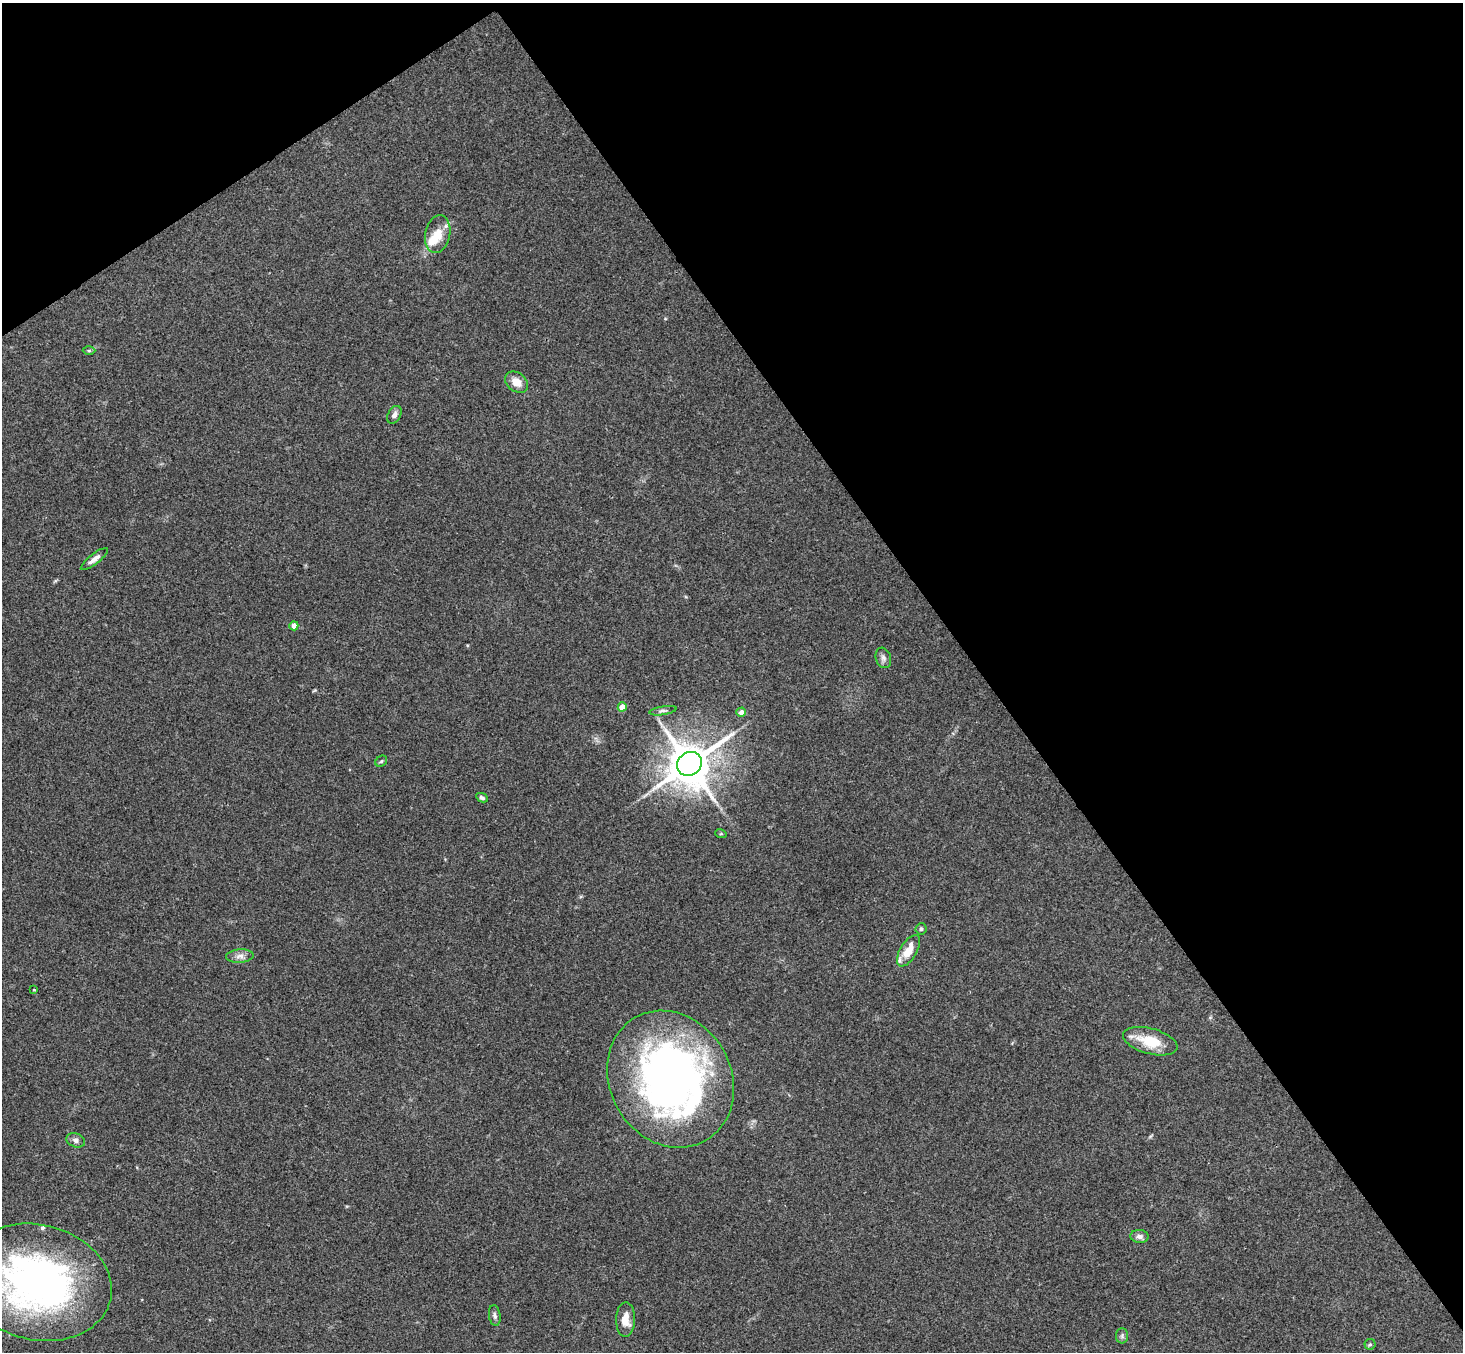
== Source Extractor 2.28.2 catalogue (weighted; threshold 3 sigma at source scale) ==
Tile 3 of 4 x 4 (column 3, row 1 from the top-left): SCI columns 2974-4434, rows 4383-5732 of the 5945 x 5925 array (HDU 1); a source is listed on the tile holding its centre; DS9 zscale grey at full resolution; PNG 1465 x 1354 px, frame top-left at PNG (2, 3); each listed source drawn as its Kron ellipse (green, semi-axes under 4 px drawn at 4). Shown black and unused: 37% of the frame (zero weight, under 3 of 4 exposures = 6% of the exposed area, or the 3 px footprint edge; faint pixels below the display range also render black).
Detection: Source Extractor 2.28.2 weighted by HDU 2 'WHT'; one run over the whole footprint, this tile lists its part. Background 0.218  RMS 0.0084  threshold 0.0379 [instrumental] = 3 sigma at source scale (4.5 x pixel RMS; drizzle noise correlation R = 1.50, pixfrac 1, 0.05/0.05 arcsec/px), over >= 5 px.
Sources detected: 31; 2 inside a brighter object's white glare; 1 long thin detection or spike segment (spike, bleed or trail) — neither listed nor drawn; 1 inside a brighter listed object's ellipse — not listed separately; the other 27 listed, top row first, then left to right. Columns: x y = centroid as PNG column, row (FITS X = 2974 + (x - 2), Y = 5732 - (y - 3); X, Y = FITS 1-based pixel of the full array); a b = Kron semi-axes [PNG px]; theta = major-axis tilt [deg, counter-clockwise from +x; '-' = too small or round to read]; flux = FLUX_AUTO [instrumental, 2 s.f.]
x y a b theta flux
438 234 19 12 80 14
89 351 6 4 0 1.2
516 382 13 9 -36 8.7
394 415 9 6 60 3.6
94 559 17 5 38 5
294 626 4 4 - 5.9
883 658 10 7 -71 3.3
622 707 4 4 - 12
663 711 14 4 9 2.5
741 712 5 4 - 4.3
381 761 6 5 - 1.3
689 764 13 11 38 3400
482 798 6 4 -26 1.9
721 834 6 3 -17 0.92
921 929 5 5 - 1.6
908 951 17 8 59 16
240 956 14 7 4 4.6
34 990 3 2 - 0.52
1150 1041 28 12 -15 25
670 1079 71 60 -60 460
76 1140 10 6 -19 3.2
1139 1236 9 6 -8 3.6
37 1282 75 57 -14 350
495 1316 10 6 -83 2.4
625 1320 17 9 89 10
1122 1336 8 6 -90 2
1370 1344 5 5 - 1.3
Isophote crosses this tile's border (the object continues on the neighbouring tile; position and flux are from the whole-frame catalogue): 1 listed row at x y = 37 1282